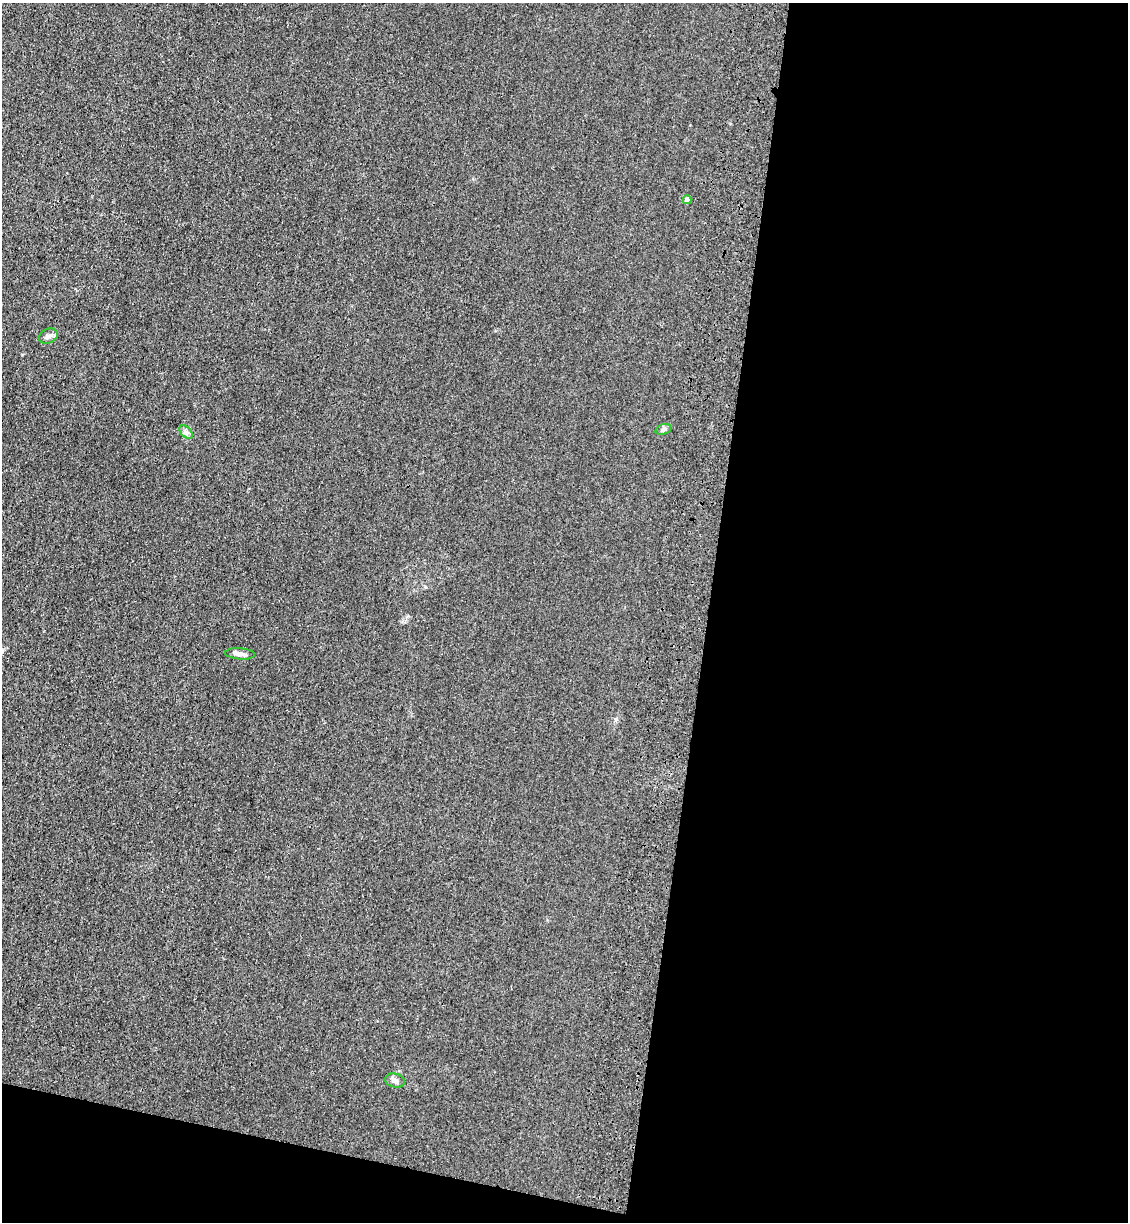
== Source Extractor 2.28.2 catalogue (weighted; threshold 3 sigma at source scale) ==
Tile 16 of 4 x 4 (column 4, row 4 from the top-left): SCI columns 3610-4735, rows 25-1244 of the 5085 x 4929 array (HDU 1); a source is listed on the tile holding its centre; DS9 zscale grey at full resolution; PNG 1130 x 1224 px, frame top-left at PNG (2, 3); each listed source drawn as its Kron ellipse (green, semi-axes under 4 px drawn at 4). Shown black and unused: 41% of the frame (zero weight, under 3 of 4 exposures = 6% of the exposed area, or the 3 px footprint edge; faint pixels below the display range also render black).
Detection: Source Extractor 2.28.2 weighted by HDU 2 'WHT'; one run over the whole footprint, this tile lists its part. Background 0.0311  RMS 0.0056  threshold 0.0251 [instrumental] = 3 sigma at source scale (4.5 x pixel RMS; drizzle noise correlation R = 1.50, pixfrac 1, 0.05/0.05 arcsec/px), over >= 5 px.
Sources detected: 6; all 6 listed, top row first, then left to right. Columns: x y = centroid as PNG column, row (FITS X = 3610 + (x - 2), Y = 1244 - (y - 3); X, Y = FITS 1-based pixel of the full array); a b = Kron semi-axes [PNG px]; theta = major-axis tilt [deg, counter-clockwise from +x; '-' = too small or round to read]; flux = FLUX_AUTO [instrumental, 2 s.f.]
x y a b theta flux
687 200 4 4 - 4.6
48 336 10 7 23 2.5
663 429 8 5 20 1.2
186 432 8 5 -44 1.4
240 654 15 5 -4 2.5
395 1081 10 7 -15 2